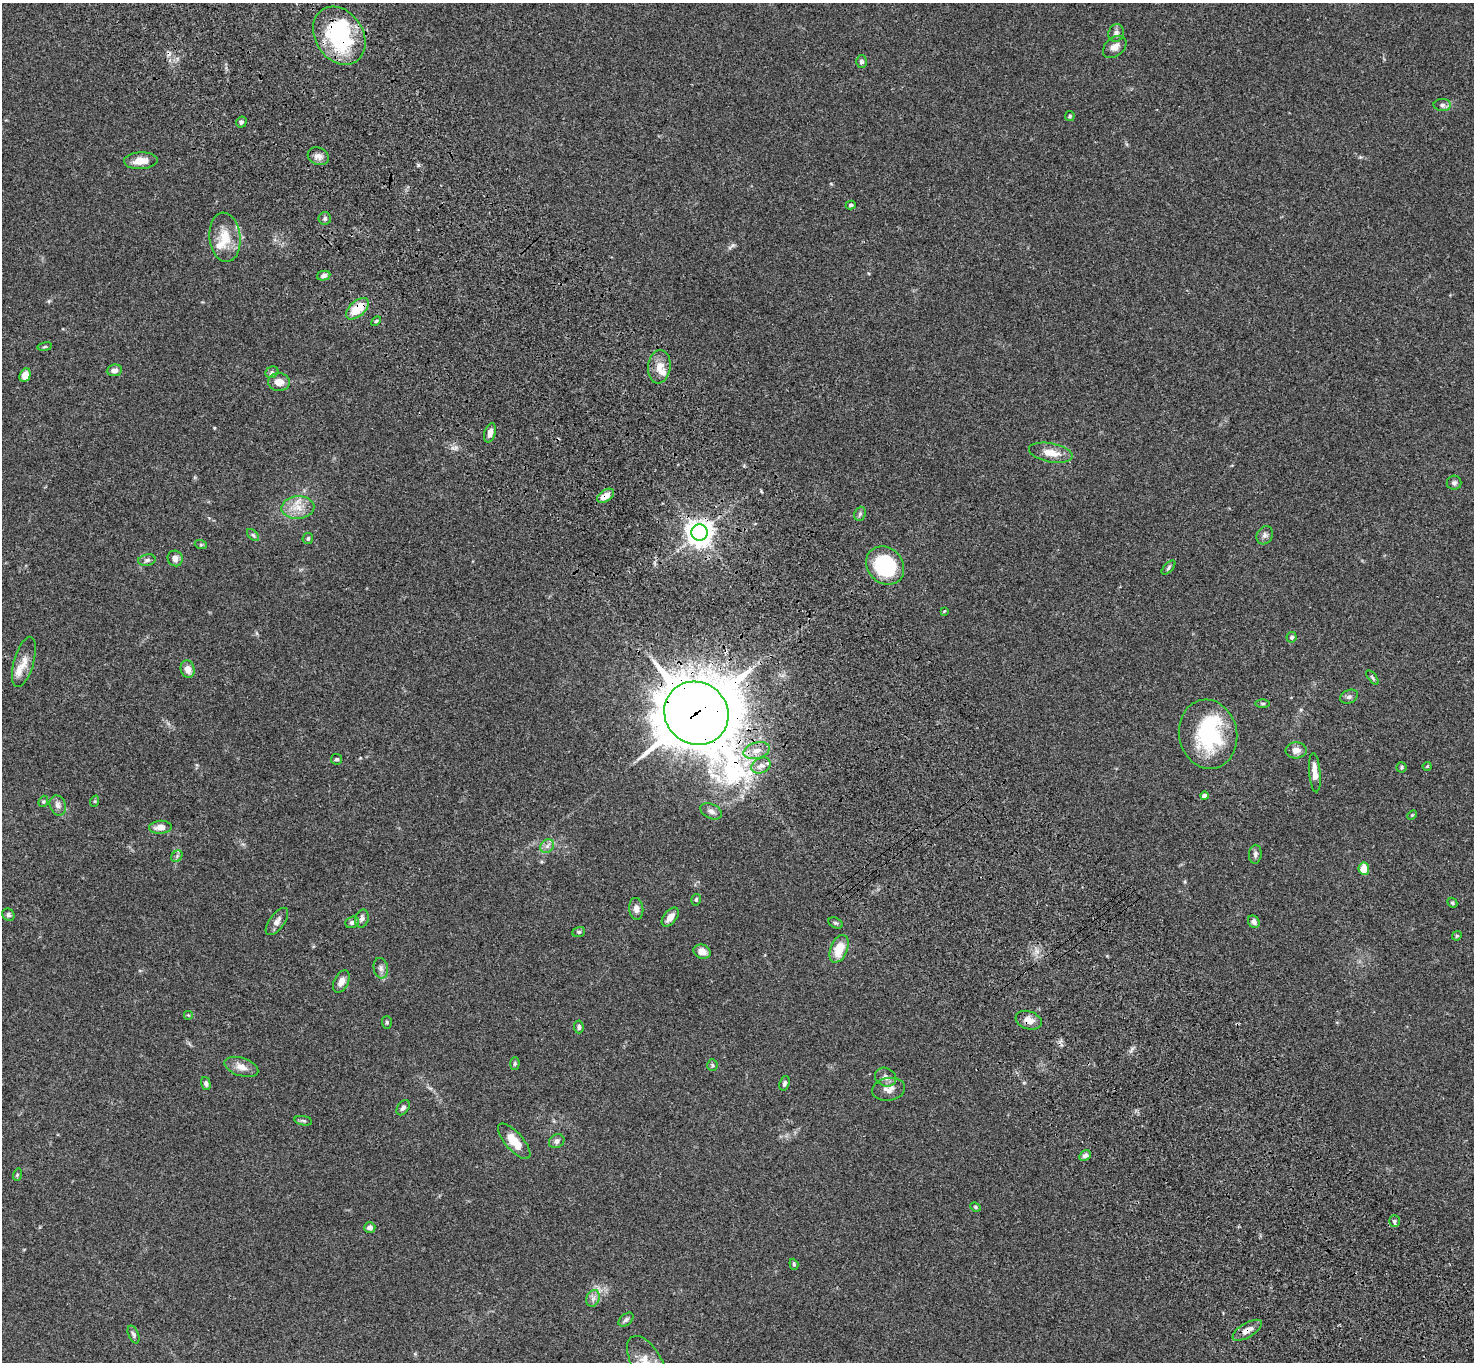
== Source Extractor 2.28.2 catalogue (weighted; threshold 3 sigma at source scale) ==
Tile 6 of 4 x 4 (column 2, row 2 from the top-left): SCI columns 1577-3048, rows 3103-4462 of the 6093 x 6062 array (HDU 1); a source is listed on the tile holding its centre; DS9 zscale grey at full resolution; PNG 1476 x 1364 px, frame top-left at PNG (2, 3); each listed source drawn as its Kron ellipse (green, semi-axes under 4 px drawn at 4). Shown black and unused: <1% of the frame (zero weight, under 3 of 4 exposures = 6% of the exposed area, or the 3 px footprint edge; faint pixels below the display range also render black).
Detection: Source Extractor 2.28.2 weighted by HDU 2 'WHT'; one run over the whole footprint, this tile lists its part. Background 0.0598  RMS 0.0052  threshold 0.0233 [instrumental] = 3 sigma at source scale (4.5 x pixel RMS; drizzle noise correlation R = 1.50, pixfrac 1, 0.05/0.05 arcsec/px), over >= 5 px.
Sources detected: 111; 2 inside a brighter object's white glare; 1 cosmic-ray / hot-pixel residue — neither listed nor drawn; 3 inside a brighter listed object's ellipse — not listed separately; the other 105 listed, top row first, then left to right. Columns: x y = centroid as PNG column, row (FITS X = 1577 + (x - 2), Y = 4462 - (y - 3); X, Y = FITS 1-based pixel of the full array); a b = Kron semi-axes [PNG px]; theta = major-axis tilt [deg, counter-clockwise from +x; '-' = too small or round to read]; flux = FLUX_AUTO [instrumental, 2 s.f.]
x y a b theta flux
1116 33 9 7 67 1.9
339 36 31 24 -57 55
1115 47 13 9 40 3.5
861 62 6 5 - 1.3
1442 105 9 6 0 1.5
1070 116 5 4 - 0.67
241 122 5 5 - 1.2
318 156 11 8 -25 2.5
141 161 17 8 3 5.5
851 205 5 4 - 0.99
325 218 6 6 - 1.2
225 237 25 15 -84 11
324 276 7 4 13 1.6
357 309 14 7 42 11
376 321 6 3 44 0.67
45 347 7 3 9 0.62
659 367 17 11 83 5.8
114 370 7 5 7 2.3
272 372 7 5 26 0.96
25 375 7 5 65 4.5
279 382 11 9 -1 4.4
490 433 10 5 74 3.1
1051 453 22 9 -11 6.8
1454 483 7 7 - 1.3
605 496 9 5 34 5.2
298 507 16 11 4 7
860 514 7 5 69 0.98
699 533 8 8 - 500
253 535 7 4 -45 0.86
1265 535 9 7 60 1.8
308 538 5 5 - 1
201 545 6 4 -18 0.57
175 558 8 7 - 2.6
147 560 9 5 10 1.3
885 566 21 17 -47 40
1169 568 9 4 46 0.92
944 611 4 3 - 0.48
1292 637 5 5 - 1.4
24 662 26 10 74 5.6
188 669 9 7 -74 3.6
1372 677 8 3 -50 0.83
1349 697 9 6 27 1.4
1263 703 7 3 -1 0.66
696 713 33 31 -37 3100
1208 734 35 29 -79 44
1296 750 10 8 4 3.5
757 751 13 8 15 4.2
337 759 5 5 - 0.99
761 766 10 7 26 2.7
1427 766 4 4 - 0.45
1402 767 5 5 - 0.73
1315 773 19 5 -85 5.2
1204 796 4 4 - 3.2
43 801 6 4 68 0.66
95 801 6 3 72 0.53
58 805 10 8 -70 2.3
711 811 11 7 -25 2.2
1412 815 5 3 - 0.54
160 827 11 6 3 4
547 846 7 6 - 1.8
1255 854 9 6 85 1.5
177 856 6 5 - 1
1364 869 6 5 - 8
696 900 6 4 74 0.75
1452 903 5 4 - 0.71
636 909 11 7 -83 2.9
8 915 6 6 - 1.1
670 917 11 6 50 4
362 919 9 6 75 1.8
277 921 16 7 54 2.9
352 922 7 5 20 1.5
1254 922 6 5 - 2.2
835 923 7 5 -26 0.87
579 932 6 5 - 0.81
1457 936 5 4 - 0.6
839 949 14 8 69 10
702 952 8 7 - 4.5
381 968 10 7 -80 2
341 981 12 7 63 3.1
188 1015 5 5 - 0.55
1029 1020 13 9 -20 4.4
387 1022 6 5 - 0.77
579 1027 6 4 -84 1
515 1064 6 4 88 0.76
712 1065 6 5 - 0.81
241 1067 18 9 -19 4.4
885 1077 11 9 -27 2.6
206 1083 7 4 -74 1.2
784 1083 7 5 71 1.2
889 1089 17 11 9 4.1
403 1108 8 5 54 1.4
303 1121 9 4 -11 0.91
514 1141 22 9 -49 8.7
557 1141 8 6 31 2
1085 1155 6 5 - 1.7
17 1175 6 4 72 0.62
975 1207 5 4 - 0.59
1394 1221 5 5 - 0.85
370 1228 5 5 - 2.1
794 1264 5 4 - 0.69
593 1298 9 6 69 2
626 1320 8 5 39 1.3
1247 1330 16 7 31 4.3
133 1334 9 5 -68 1.2
647 1362 29 15 -60 13
Overlapping masked pixels (flux is a lower limit): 7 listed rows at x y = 339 36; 357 309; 605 496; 699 533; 696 713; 1029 1020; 1247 1330
Isophote crosses this tile's border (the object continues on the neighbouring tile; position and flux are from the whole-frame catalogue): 1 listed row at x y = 647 1362
Unlisted compact peaks at least as high as the median listed source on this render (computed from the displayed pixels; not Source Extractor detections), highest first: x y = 418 165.